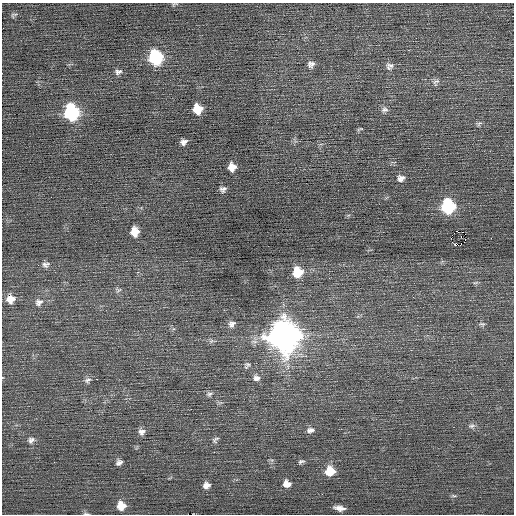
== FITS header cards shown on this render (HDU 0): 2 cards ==
NAXIS1  =                  512 / Axis length
NAXIS2  =                  512 / Axis length

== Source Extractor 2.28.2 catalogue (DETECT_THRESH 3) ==
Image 512 x 512 px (HDU 0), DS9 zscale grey, 1 PNG px = 1 image px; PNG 516 x 516 px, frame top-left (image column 1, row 512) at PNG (2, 3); no overlay
Background 0.0703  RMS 0.74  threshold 2.23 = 3 sigma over >= 5 px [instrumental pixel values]
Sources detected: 52; all 52 listed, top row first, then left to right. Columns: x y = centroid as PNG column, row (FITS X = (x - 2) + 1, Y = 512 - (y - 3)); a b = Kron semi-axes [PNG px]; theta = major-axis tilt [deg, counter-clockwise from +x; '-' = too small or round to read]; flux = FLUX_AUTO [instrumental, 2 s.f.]
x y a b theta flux
14 15 10 5 30 92
155 57 9 9 - 5900
311 64 10 8 26 210
390 65 12 7 -19 210
118 72 10 7 12 160
436 82 11 7 60 180
197 109 8 8 - 920
385 109 9 7 1 170
71 113 10 9 - 7400
479 124 9 5 42 110
360 129 8 3 14 60
184 142 7 6 - 190
232 167 8 7 - 460
401 178 9 7 14 240
223 189 8 7 - 170
448 207 9 9 - 5600
135 232 9 8 - 590
462 232 2 2 - 24
451 238 2 2 - 65
465 239 2 2 - 27
455 244 3 2 - 110
461 244 3 2 - 35
458 245 2 2 - 25
46 265 11 8 8 200
298 272 9 9 - 1200
119 290 9 3 29 73
11 299 10 9 - 460
39 302 11 9 22 260
232 324 9 8 - 200
482 324 9 5 -13 98
283 336 13 12 - 67000
211 341 7 5 45 100
248 364 9 7 -7 130
256 378 9 8 - 220
96 379 2 2 - 200
88 380 10 7 23 160
209 394 10 5 14 140
472 426 8 6 3 130
310 430 11 7 8 220
141 432 8 8 - 210
31 440 10 8 25 180
215 440 10 6 42 130
214 452 3 2 - 38
301 461 9 5 19 110
119 462 9 7 38 160
330 471 9 8 - 1100
206 485 9 7 15 280
288 485 7 4 -41 700
453 496 8 3 -6 67
121 506 9 8 - 680
339 508 10 4 -10 290
86 514 9 3 -5 71
At the frame edge (FLAGS 8, measured only in part): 1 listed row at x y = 86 514